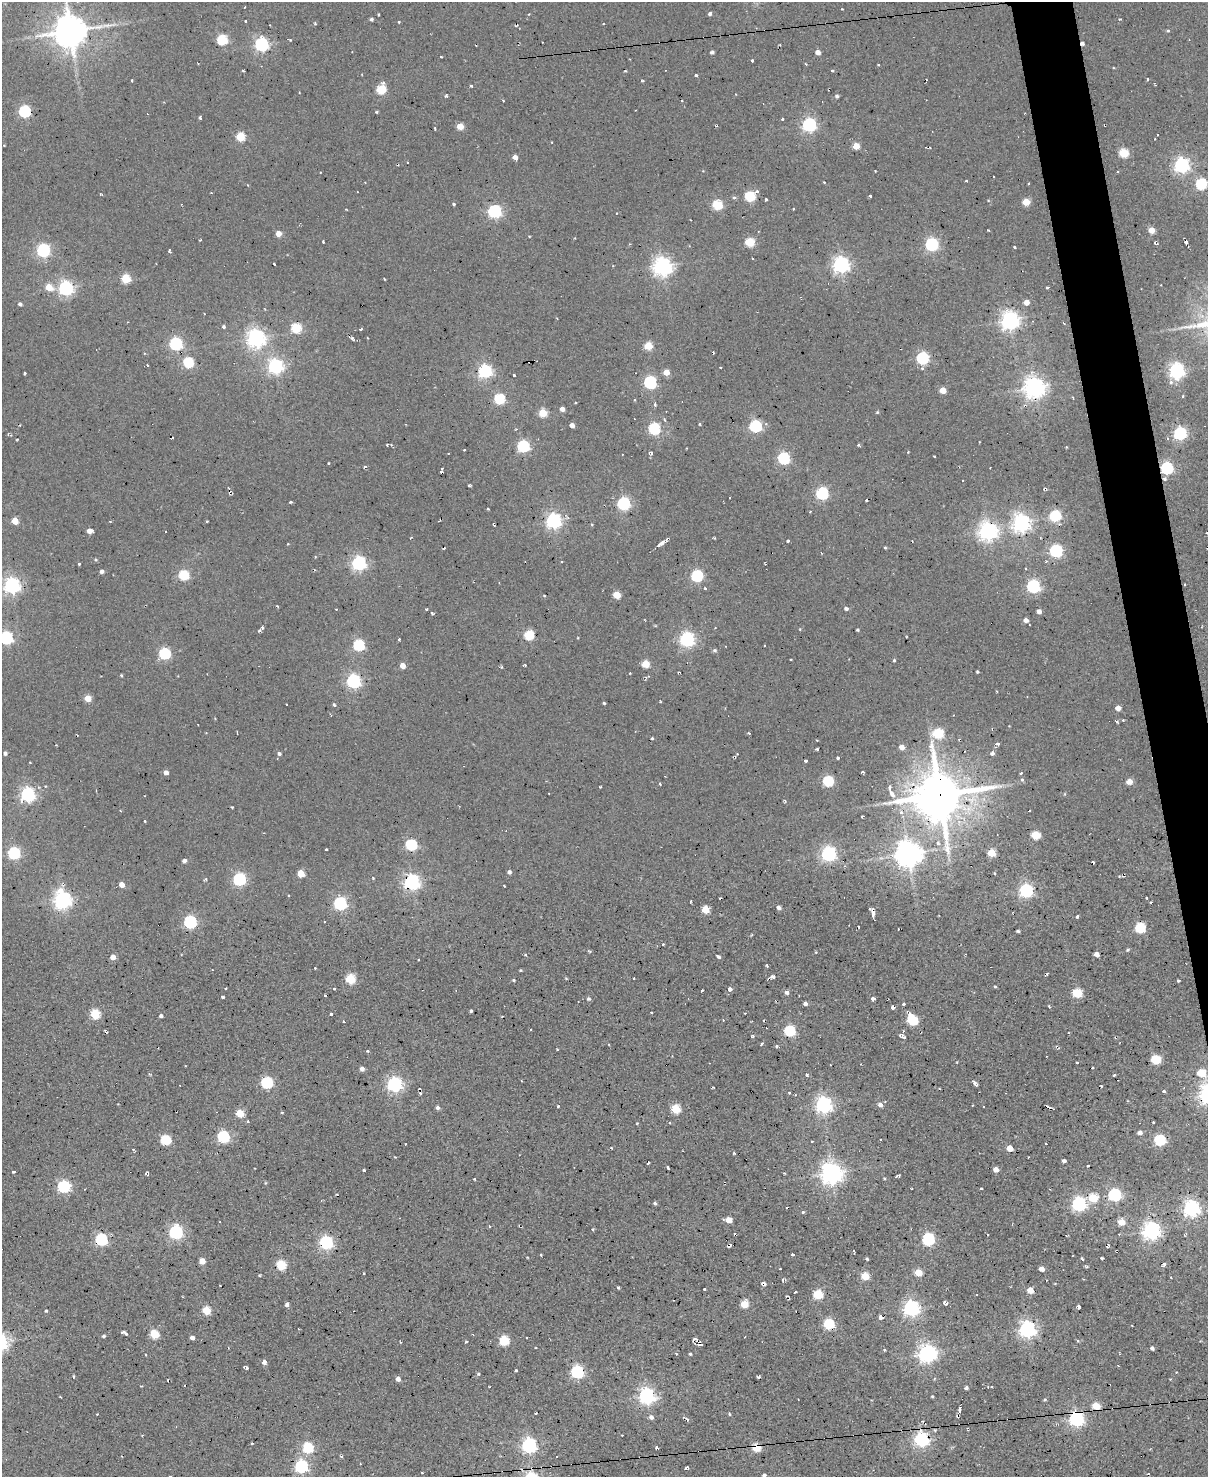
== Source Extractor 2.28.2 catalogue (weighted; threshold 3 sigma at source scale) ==
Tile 6 of 4 x 3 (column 2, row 2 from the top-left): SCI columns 1207-2412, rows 1720-3194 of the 4825 x 4803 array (HDU 1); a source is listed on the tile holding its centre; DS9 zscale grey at full resolution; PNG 1210 x 1479 px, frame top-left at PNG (2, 2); no overlay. Shown black and unused: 3% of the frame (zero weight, under 2 of 3 exposures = <1% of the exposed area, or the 3 px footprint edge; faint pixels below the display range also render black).
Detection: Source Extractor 2.28.2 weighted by HDU 2 'WHT'; one run over the whole footprint, this tile lists its part. Background 0.0779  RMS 0.12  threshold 0.537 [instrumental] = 3 sigma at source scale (4.5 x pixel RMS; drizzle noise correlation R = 1.50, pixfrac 1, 0.05/0.05 arcsec/px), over >= 5 px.
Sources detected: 475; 24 cosmic-ray / hot-pixel residue — not listed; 3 inside a brighter listed object's ellipse — not listed separately; the other 448 listed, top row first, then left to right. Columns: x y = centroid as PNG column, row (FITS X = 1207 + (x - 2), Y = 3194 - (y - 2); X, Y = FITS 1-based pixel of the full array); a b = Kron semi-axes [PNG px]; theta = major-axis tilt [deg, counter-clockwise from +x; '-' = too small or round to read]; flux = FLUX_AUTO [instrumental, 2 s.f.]
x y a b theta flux
245 7 3 2 - 7.4
710 14 4 3 - 32
371 19 3 3 - 28
1119 19 4 3 - 10
245 21 3 2 - 15
399 22 3 3 - 10
315 23 4 3 - 12
603 23 2 2 - 9.9
70 31 10 10 - 25000
1168 31 4 4 - 14
222 40 5 5 - 920
290 40 4 3 - 11
1082 43 4 3 - 33
261 44 6 6 - 2500
712 52 4 3 - 31
818 52 4 4 - 73
441 57 3 2 - 8.9
752 61 3 3 - 16
806 64 3 3 - 9.1
878 64 3 3 - 15
243 71 4 3 - 11
625 71 3 2 - 11
832 71 4 3 - 11
696 76 4 3 - 17
1148 79 3 3 - 19
642 81 4 3 - 11
383 83 5 4 - 24
471 86 3 3 - 18
381 89 5 5 - 640
446 96 6 3 15 21
837 96 4 4 - 25
503 100 4 2 - 8.8
682 101 3 3 - 20
25 111 6 5 - 1500
377 112 3 3 - 13
200 117 4 3 - 28
782 119 3 2 - 13
809 125 6 6 - 2500
460 126 5 4 - 220
435 128 4 2 - 11
1157 135 3 2 - 10
240 137 5 5 - 520
856 146 5 4 - 260
1124 153 5 5 - 690
515 157 5 4 - 55
1182 165 6 6 - 3600
966 181 3 2 - 12
824 182 4 2 - 8.3
1029 183 3 2 - 11
1201 184 5 5 - 1300
357 192 2 2 - 7.3
101 194 4 2 - 13
750 196 6 5 - 950
870 196 3 3 - 28
734 198 5 4 - 19
766 199 3 3 - 15
1026 202 5 4 - 280
454 204 4 3 - 14
717 205 5 5 - 760
346 209 3 2 - 8
793 209 3 3 - 16
494 211 6 5 - 2200
988 230 4 2 - 9.4
1151 230 4 4 - 210
278 234 4 4 - 130
323 242 3 2 - 12
750 242 5 5 - 600
1186 242 4 3 - 29
932 244 6 5 - 2300
1015 247 3 2 - 12
43 250 6 6 - 1900
169 250 5 3 - 15
274 264 3 2 - 16
841 265 6 6 - 4500
662 266 7 6 - 6200
126 279 5 5 - 540
384 279 5 2 - 8.8
49 287 6 5 - 210
1047 287 4 3 - 11
66 288 6 6 - 3100
1026 302 4 4 - 120
20 304 4 3 - 33
1010 320 6 6 - 6400
1033 321 3 2 - 8
224 327 4 4 - 22
296 328 5 5 - 760
360 329 4 2 - 15
256 338 7 6 - 6000
353 339 6 3 -60 26
176 344 6 5 - 2100
648 346 5 5 - 420
922 358 6 5 - 1700
188 362 5 5 - 980
147 365 4 3 - 8.4
275 366 6 6 - 3500
922 368 5 4 - 20
485 371 6 6 - 2700
1177 371 6 6 - 3900
666 372 4 4 - 160
25 373 3 2 - 14
514 375 3 2 - 15
650 382 6 5 - 2000
1035 388 7 7 - 9300
943 390 5 4 - 180
1183 396 3 3 - 12
499 399 5 5 - 960
635 400 3 3 - 12
576 402 3 2 - 9.8
655 405 5 4 - 19
562 409 4 4 - 73
877 412 5 4 - 12
543 413 5 5 - 380
665 420 5 3 - 12
700 424 4 3 - 9.7
572 425 4 4 - 72
755 426 6 5 - 1700
654 429 6 5 - 1400
1180 433 6 5 - 2000
387 444 4 3 - 18
858 445 4 3 - 16
523 446 6 5 - 1600
1066 447 2 2 - 11
464 450 2 2 - 10
908 452 3 2 - 9.2
650 453 5 4 - 24
934 456 3 3 - 13
784 458 6 5 - 1500
329 463 3 2 - 11
365 467 4 3 - 22
1167 468 6 5 - 1800
441 471 4 2 - 21
1164 479 6 6 - 26
1044 489 5 3 - 20
822 493 6 5 - 1700
866 500 3 2 - 19
290 502 3 3 - 19
624 503 6 5 - 2100
1055 516 6 5 - 1100
15 521 5 4 - 260
110 521 2 2 - 12
207 521 3 2 - 12
554 521 6 6 - 3700
1021 523 7 6 - 5800
494 525 3 2 - 17
90 531 5 4 - 97
988 531 7 6 - 6400
1207 533 3 2 - 11
788 541 3 3 - 15
661 543 10 4 36 55
444 548 3 2 - 17
885 548 3 3 - 12
1056 551 6 6 - 1800
562 562 3 2 - 11
79 563 3 3 - 22
359 563 6 6 - 2800
1026 568 3 2 - 14
102 571 4 4 - 35
184 575 5 5 - 840
697 576 6 5 - 1500
1184 584 3 2 - 17
12 586 6 6 - 4100
1033 586 6 6 - 1800
705 588 4 3 - 14
617 595 5 4 - 310
544 596 4 2 - 8
846 608 4 4 - 32
1039 611 4 4 - 62
432 613 4 3 - 13
1026 620 5 4 - 62
262 627 4 3 - 32
715 628 3 2 - 7.8
858 630 3 3 - 15
529 635 5 5 - 820
6 638 6 5 - 2200
687 639 6 6 - 3100
399 640 3 2 - 17
359 645 5 5 - 1300
715 650 5 5 - 22
165 654 5 5 - 1300
790 659 3 2 - 14
894 660 4 3 - 14
646 664 5 5 - 350
524 665 4 2 - 14
403 666 5 4 - 100
977 672 3 3 - 16
121 675 3 3 - 13
353 681 6 6 - 2700
88 698 4 4 - 210
604 703 3 3 - 16
334 705 4 3 - 23
1118 708 4 4 - 94
992 729 4 2 - 9.5
749 733 3 2 - 38
938 733 6 5 - 860
652 738 3 3 - 11
997 744 7 3 1 23
902 747 5 5 - 79
817 749 3 2 - 18
5 753 4 4 - 30
992 753 6 5 - 30
279 754 4 4 - 30
735 757 5 3 - 13
838 758 3 3 - 29
805 761 3 3 - 18
166 773 4 4 - 61
1021 773 3 2 - 21
1022 780 5 4 - 22
828 781 5 5 - 1000
1129 781 5 4 - 130
660 784 3 3 - 16
45 786 4 3 - 8.5
600 787 3 2 - 13
892 794 8 5 -52 59
28 795 6 6 - 3100
939 795 16 16 - 51000
120 810 3 2 - 8.9
901 812 6 5 - 30
862 816 3 2 - 13
145 821 3 2 - 13
1036 835 5 5 - 480
411 845 6 5 - 1200
326 849 3 3 - 21
14 853 6 5 - 1600
991 853 5 5 - 370
829 854 6 6 - 3200
908 854 8 8 - 15000
184 860 4 4 - 34
1093 862 3 2 - 15
509 872 5 4 - 30
301 873 5 5 - 290
994 873 3 3 - 16
1124 876 4 2 - 13
239 879 6 5 - 1900
411 882 6 6 - 3900
122 885 4 4 - 110
504 886 3 2 - 14
1026 891 6 6 - 2400
289 895 3 2 - 12
1146 898 3 2 - 11
63 900 7 6 - 5600
1151 902 3 3 - 19
340 904 6 5 - 2200
778 908 4 4 - 39
705 910 5 5 - 330
873 912 7 4 -67 69
1077 917 4 3 - 29
190 922 6 5 - 2000
859 927 2 2 - 10
1140 928 6 5 - 840
1018 931 4 3 - 17
663 944 3 3 - 14
1128 950 4 4 - 16
590 951 5 3 - 14
1097 954 4 4 - 77
525 955 3 3 - 20
113 957 4 4 - 120
718 957 4 3 - 36
418 960 3 2 - 12
767 966 4 3 - 12
315 968 3 3 - 17
520 970 3 3 - 10
772 977 5 3 - 74
566 978 4 2 - 8.6
634 978 3 2 - 14
350 979 5 5 - 710
513 980 3 3 - 24
1178 981 3 3 - 12
995 987 5 3 - 12
334 989 3 2 - 15
730 989 4 4 - 51
702 991 3 2 - 15
787 992 5 4 - 44
1077 993 5 5 - 610
223 997 3 3 - 19
588 999 6 5 - 23
873 999 4 4 - 29
805 1004 4 3 - 38
903 1004 4 3 - 16
893 1007 4 3 - 36
1049 1007 4 3 - 14
471 1011 3 3 - 25
651 1012 3 2 - 12
745 1013 3 2 - 7.2
95 1014 5 5 - 630
331 1014 3 3 - 36
161 1016 4 3 - 34
502 1016 3 2 - 11
723 1020 3 2 - 9
912 1020 7 5 -60 950
344 1021 3 3 - 17
790 1031 5 5 - 1100
752 1036 4 4 - 14
902 1036 9 5 -30 36
761 1044 5 2 - 22
777 1046 5 3 - 18
367 1051 4 3 - 12
1156 1059 5 5 - 700
1077 1063 3 3 - 19
1092 1068 2 2 - 11
362 1069 5 4 - 44
1201 1073 5 5 - 440
149 1074 4 3 - 13
807 1075 5 4 - 13
1114 1075 3 3 - 18
973 1081 6 4 -39 23
267 1083 5 5 - 1400
395 1084 6 6 - 3400
1101 1086 3 2 - 13
419 1089 3 2 - 9.8
1163 1091 4 3 - 29
420 1093 3 2 - 15
789 1093 3 3 - 17
795 1095 3 2 - 15
824 1105 6 6 - 4300
880 1105 5 4 - 46
983 1106 3 2 - 13
1048 1106 5 2 - 27
558 1107 3 2 - 11
437 1108 5 5 - 29
675 1109 5 5 - 630
240 1113 5 5 - 380
282 1113 4 3 - 9.2
248 1121 3 3 - 16
1153 1122 3 2 - 10
1140 1132 5 4 - 49
223 1137 6 5 - 1500
165 1140 5 5 - 910
881 1140 2 2 - 9.1
1160 1140 6 5 - 1200
812 1141 3 2 - 10
1046 1144 3 2 - 12
1010 1148 5 4 - 140
734 1153 3 3 - 19
1064 1161 4 3 - 33
648 1163 4 2 - 20
1088 1165 3 3 - 22
667 1167 4 3 - 20
364 1170 3 3 - 18
996 1170 4 4 - 92
14 1172 3 3 - 23
831 1173 7 7 - 9200
148 1174 6 2 75 11
896 1176 5 2 - 25
884 1178 4 3 - 9.8
474 1179 3 2 - 16
265 1183 5 3 - 9.9
63 1187 6 5 - 1700
981 1188 3 2 - 15
1115 1195 6 5 - 1900
1093 1198 6 5 - 460
655 1203 4 4 - 19
1079 1204 6 6 - 2900
1192 1208 6 6 - 4700
803 1212 4 3 - 20
729 1220 5 4 - 170
1121 1222 5 4 - 220
489 1226 3 2 - 9
592 1230 3 3 - 18
1151 1231 6 6 - 5600
176 1232 6 6 - 2600
987 1235 3 2 - 15
928 1239 6 5 - 1800
101 1240 6 5 - 1700
326 1243 6 5 - 2500
730 1245 5 3 - 31
793 1255 3 3 - 22
1102 1258 3 2 - 12
867 1259 4 3 - 13
1082 1259 4 2 - 19
202 1261 5 4 - 150
1164 1264 5 4 - 34
281 1265 5 5 - 740
780 1269 2 2 - 8.3
1041 1269 5 4 - 77
364 1273 3 2 - 12
918 1273 5 4 - 280
259 1275 4 3 - 11
865 1276 5 5 - 440
764 1283 4 3 - 57
618 1287 3 3 - 23
704 1289 3 3 - 23
1030 1290 5 4 - 140
796 1292 3 2 - 12
977 1294 3 3 - 22
818 1295 5 5 - 640
945 1303 5 3 - 38
744 1304 5 5 - 290
287 1305 4 4 - 36
1079 1307 4 3 - 19
911 1308 6 6 - 4000
46 1311 3 3 - 15
206 1311 5 4 - 500
881 1317 4 4 - 55
829 1324 5 5 - 940
1027 1329 6 6 - 4800
122 1332 4 3 - 28
126 1334 3 3 - 16
154 1334 5 5 - 560
473 1335 4 2 - 8.9
104 1336 4 4 - 21
527 1337 3 2 - 13
192 1338 4 4 - 47
697 1339 5 3 - 19
504 1341 5 5 - 720
1078 1341 4 3 - 18
466 1342 3 3 - 21
699 1344 7 3 -10 42
228 1348 3 2 - 9.4
1152 1348 4 4 - 31
884 1350 3 3 - 13
927 1353 7 6 - 5700
676 1354 4 3 - 13
690 1354 3 3 - 14
264 1362 5 5 - 47
1118 1366 2 2 - 7.6
246 1368 5 3 - 29
516 1370 3 2 - 13
577 1372 6 5 - 2100
478 1374 5 4 - 16
74 1376 4 3 - 15
758 1377 4 2 - 19
398 1379 4 4 - 63
1170 1379 3 2 - 9.1
168 1380 3 2 - 9.3
992 1386 3 3 - 17
966 1388 4 3 - 34
647 1396 7 6 - 4100
932 1396 3 3 - 11
1045 1400 5 4 - 15
1096 1406 5 5 - 330
959 1409 5 3 - 27
97 1414 3 3 - 13
729 1414 4 3 - 12
651 1417 5 5 - 43
687 1419 9 4 -42 29
1076 1419 6 6 - 3200
935 1430 5 5 - 15
921 1439 6 6 - 3300
529 1446 6 6 - 3400
756 1447 5 5 - 620
308 1448 5 5 - 1000
657 1448 4 3 - 23
341 1456 5 3 - 15
301 1467 6 6 - 2200
686 1468 5 2 - 19
422 1473 3 2 - 7.6
1148 1474 3 2 - 22
764 1475 4 3 - 23
Overlapping masked pixels (flux is a lower limit): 7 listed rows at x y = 1082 43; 1167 468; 1164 479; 1184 584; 939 795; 1076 1419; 756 1447
Isophote crosses this tile's border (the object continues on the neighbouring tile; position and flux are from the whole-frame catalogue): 4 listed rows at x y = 70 31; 1207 533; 6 638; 764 1475
Unlisted compact peaks at least as high as the median listed source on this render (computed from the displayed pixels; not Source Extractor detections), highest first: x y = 469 485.